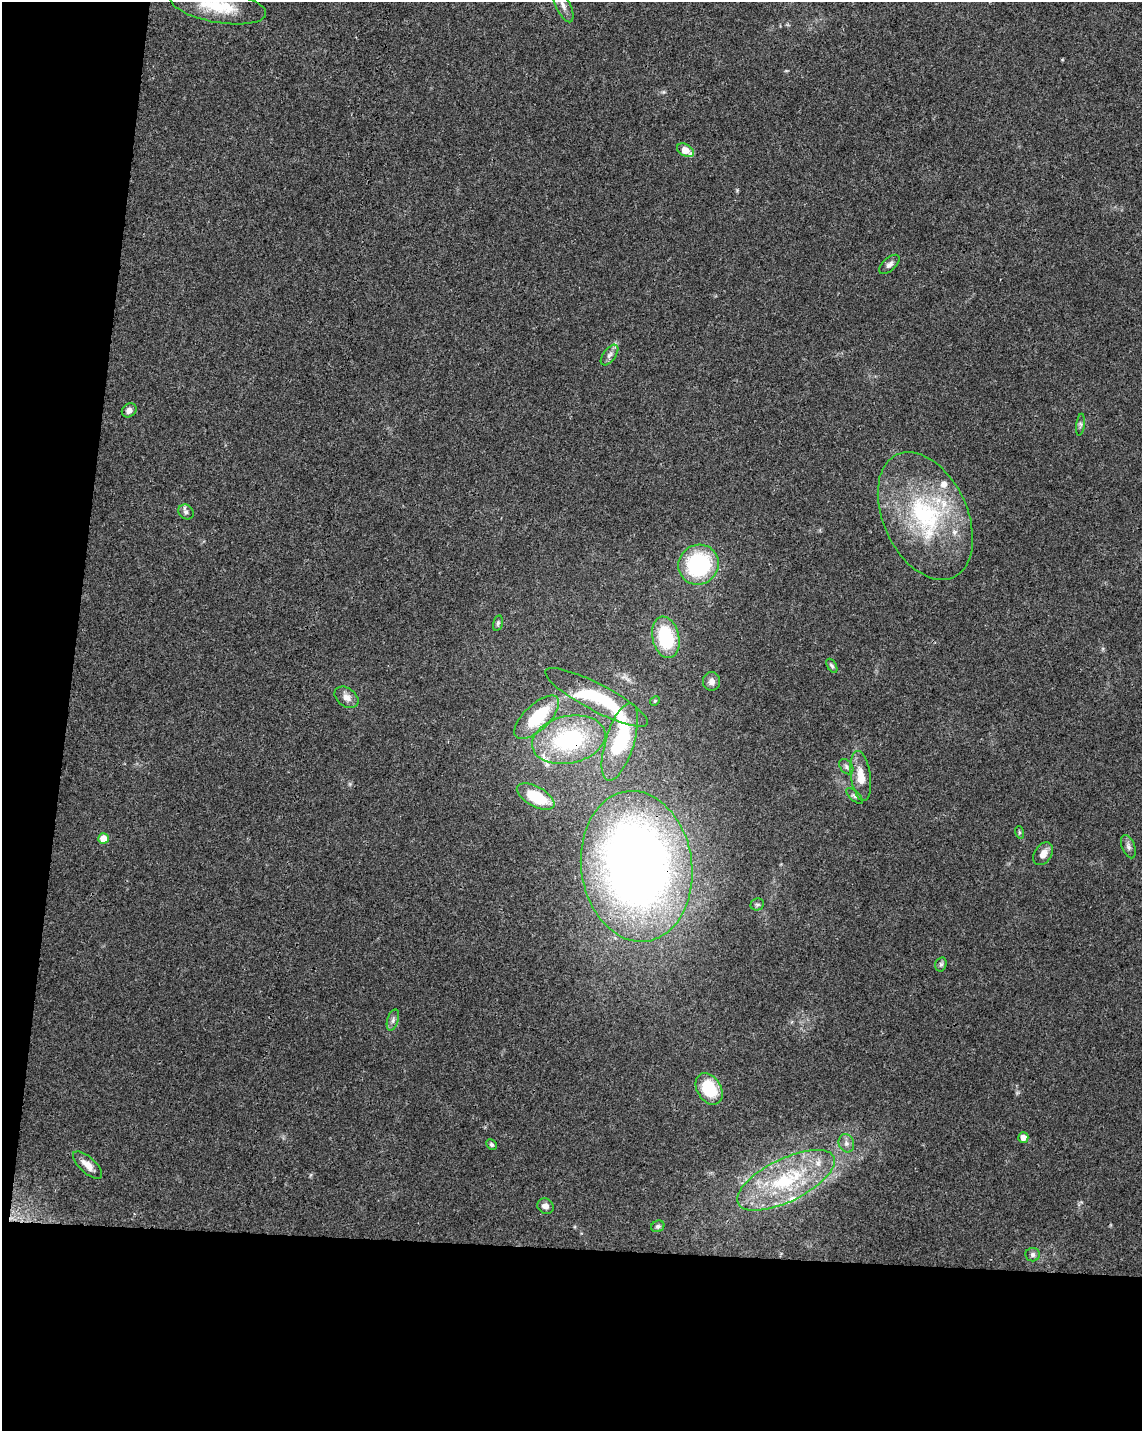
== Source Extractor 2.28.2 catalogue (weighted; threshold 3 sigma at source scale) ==
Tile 9 of 4 x 3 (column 1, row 3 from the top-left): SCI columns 1-1140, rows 229-1657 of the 4568 x 4800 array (HDU 1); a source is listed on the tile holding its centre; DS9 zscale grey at full resolution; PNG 1144 x 1433 px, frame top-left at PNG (2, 2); each listed source drawn as its Kron ellipse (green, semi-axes under 4 px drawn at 4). Shown black and unused: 19% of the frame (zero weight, under 3 of 4 exposures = <1% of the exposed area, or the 3 px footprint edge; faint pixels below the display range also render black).
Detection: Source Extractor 2.28.2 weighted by HDU 2 'WHT'; one run over the whole footprint, this tile lists its part. Background 0.0473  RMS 0.0036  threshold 0.0163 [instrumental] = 3 sigma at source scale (4.5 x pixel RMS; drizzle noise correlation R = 1.50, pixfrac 1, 0.0396/0.0396 arcsec/px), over >= 5 px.
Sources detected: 47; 6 inside a brighter listed object's ellipse — not listed separately; the other 41 listed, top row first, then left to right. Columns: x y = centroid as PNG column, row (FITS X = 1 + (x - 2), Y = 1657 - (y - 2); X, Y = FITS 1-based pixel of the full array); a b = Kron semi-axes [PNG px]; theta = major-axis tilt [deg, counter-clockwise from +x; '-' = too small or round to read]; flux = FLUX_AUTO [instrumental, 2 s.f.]
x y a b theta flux
563 5 18 7 -64 2.7
218 6 48 16 -10 16
685 150 9 6 -30 5.2
889 264 12 6 42 1.5
609 355 12 6 53 1.6
129 410 8 6 39 1.8
1080 425 11 4 82 0.82
186 512 8 6 -46 1.1
925 516 67 42 -65 54
699 565 20 19 - 39
498 623 8 4 76 0.71
666 637 21 13 -78 22
832 666 8 4 -60 0.79
711 681 9 8 - 2.1
346 697 13 9 -36 2.7
597 697 58 13 -28 33
655 701 5 4 - 0.44
537 717 28 12 44 21
569 740 37 23 12 39
620 742 40 14 73 29
846 767 8 6 -51 1
861 776 25 10 -82 6.3
536 796 21 10 -29 15
854 796 10 5 -41 0.93
1019 832 6 4 -72 0.49
104 838 5 5 - 5.7
1128 847 12 6 -70 1.4
1043 854 12 8 56 3.3
637 866 75 55 -82 320
757 904 7 6 - 0.7
941 964 7 5 75 0.77
393 1020 11 5 72 1.2
709 1089 17 12 -58 14
1023 1137 5 5 - 3
846 1143 9 7 -67 1.6
492 1145 6 4 -43 0.73
87 1165 18 8 -42 3.4
786 1180 53 21 26 30
545 1206 8 7 - 1.8
658 1226 7 5 25 0.84
1033 1255 7 6 - 1.1
Overlapping masked pixels (flux is a lower limit): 2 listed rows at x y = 569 740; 637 866
Isophote crosses this tile's border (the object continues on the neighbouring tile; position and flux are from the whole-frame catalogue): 2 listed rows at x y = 563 5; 218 6